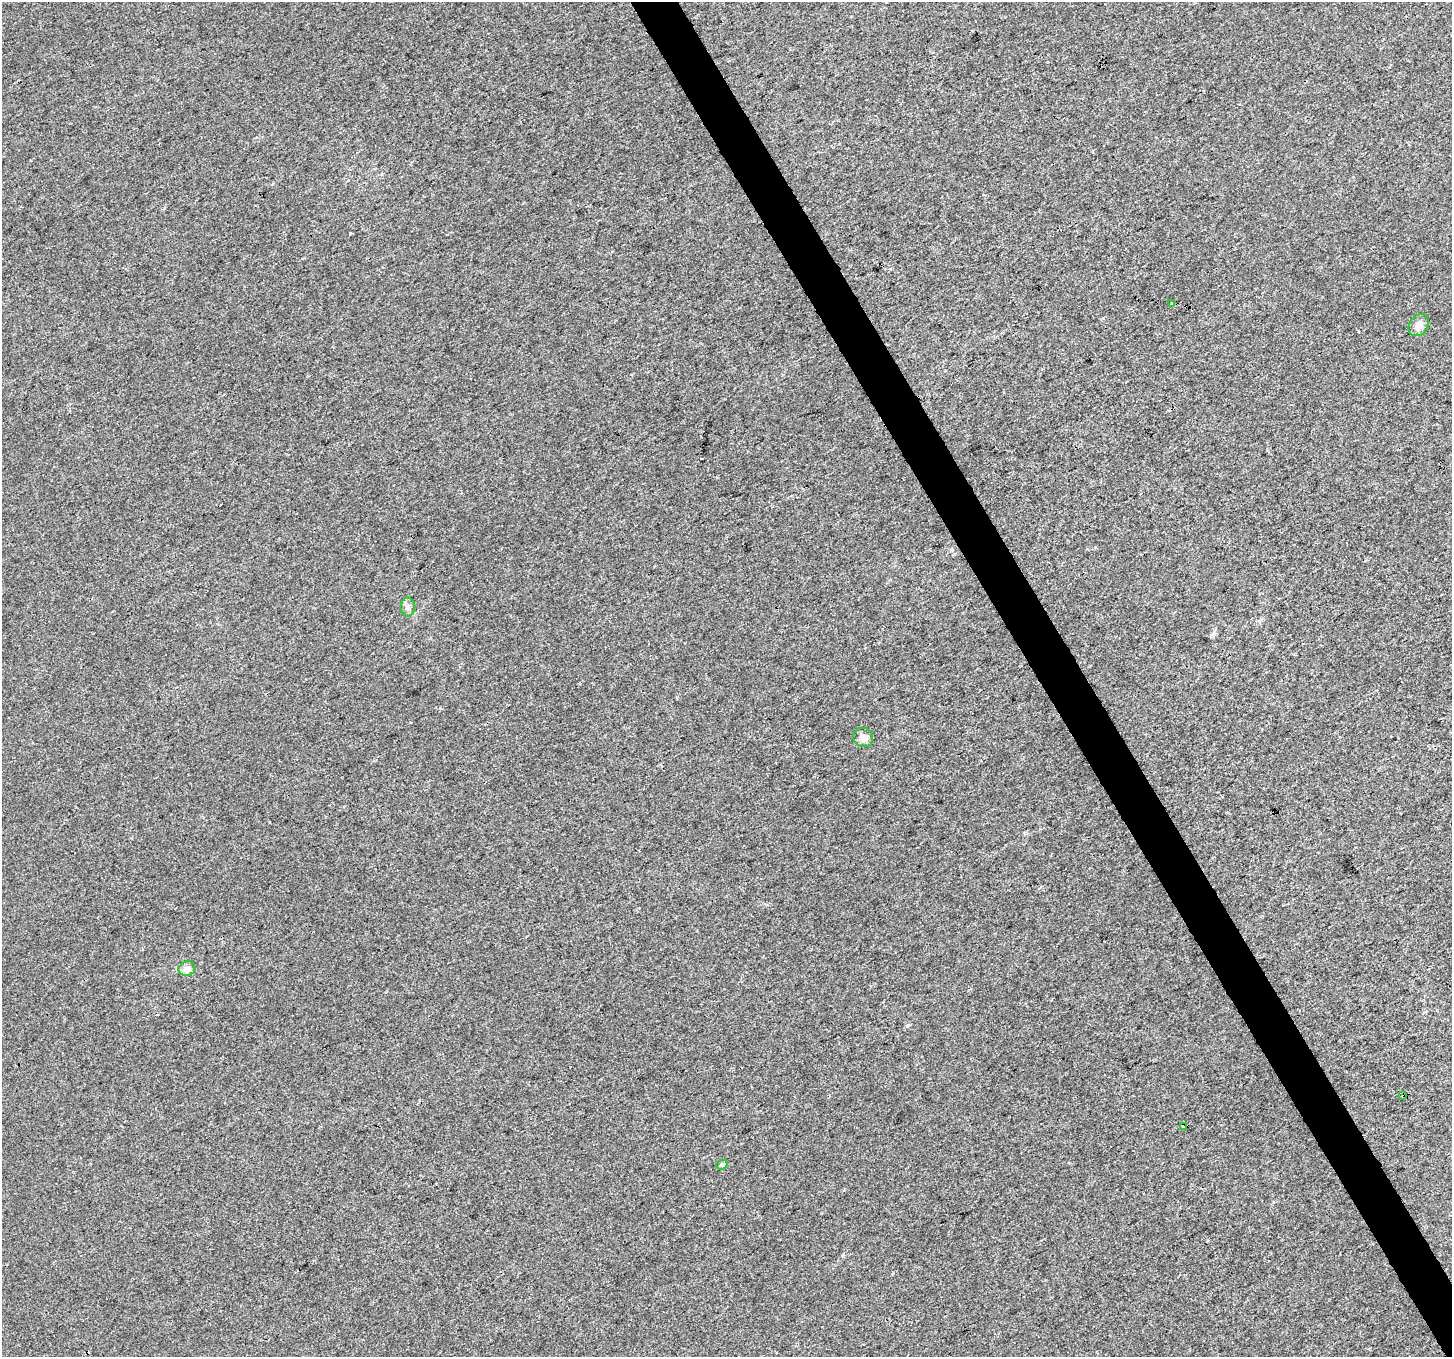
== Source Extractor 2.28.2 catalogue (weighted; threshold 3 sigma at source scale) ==
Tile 6 of 4 x 4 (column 2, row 2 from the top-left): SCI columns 1451-2900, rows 2817-4171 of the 5803 x 5692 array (HDU 1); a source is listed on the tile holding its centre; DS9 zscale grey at full resolution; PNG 1454 x 1359 px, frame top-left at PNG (2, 2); each listed source drawn as its Kron ellipse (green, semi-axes under 4 px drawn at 4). Shown black and unused: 3% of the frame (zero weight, under 3 of 4 exposures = <1% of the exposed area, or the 3 px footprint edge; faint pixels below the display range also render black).
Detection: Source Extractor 2.28.2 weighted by HDU 2 'WHT'; one run over the whole footprint, this tile lists its part. Background 0.0011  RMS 0.0031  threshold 0.0141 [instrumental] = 3 sigma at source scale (4.5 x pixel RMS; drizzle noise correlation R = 1.50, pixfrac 1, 0.0396/0.0396 arcsec/px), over >= 5 px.
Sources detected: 8; all 8 listed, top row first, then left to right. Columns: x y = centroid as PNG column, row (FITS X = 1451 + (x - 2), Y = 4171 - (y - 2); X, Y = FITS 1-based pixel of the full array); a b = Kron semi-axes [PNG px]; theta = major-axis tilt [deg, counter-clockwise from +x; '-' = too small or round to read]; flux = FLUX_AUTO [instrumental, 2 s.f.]
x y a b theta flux
1171 303 2 2 - 0.31
1419 325 12 9 52 1.8
408 607 9 7 90 1.1
863 738 10 9 - 1.7
187 969 8 7 - 2.1
1403 1096 4 3 - 1.7
1183 1127 3 3 - 2
722 1165 6 4 17 0.84
Overlapping masked pixels (flux is a lower limit): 1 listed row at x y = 1403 1096